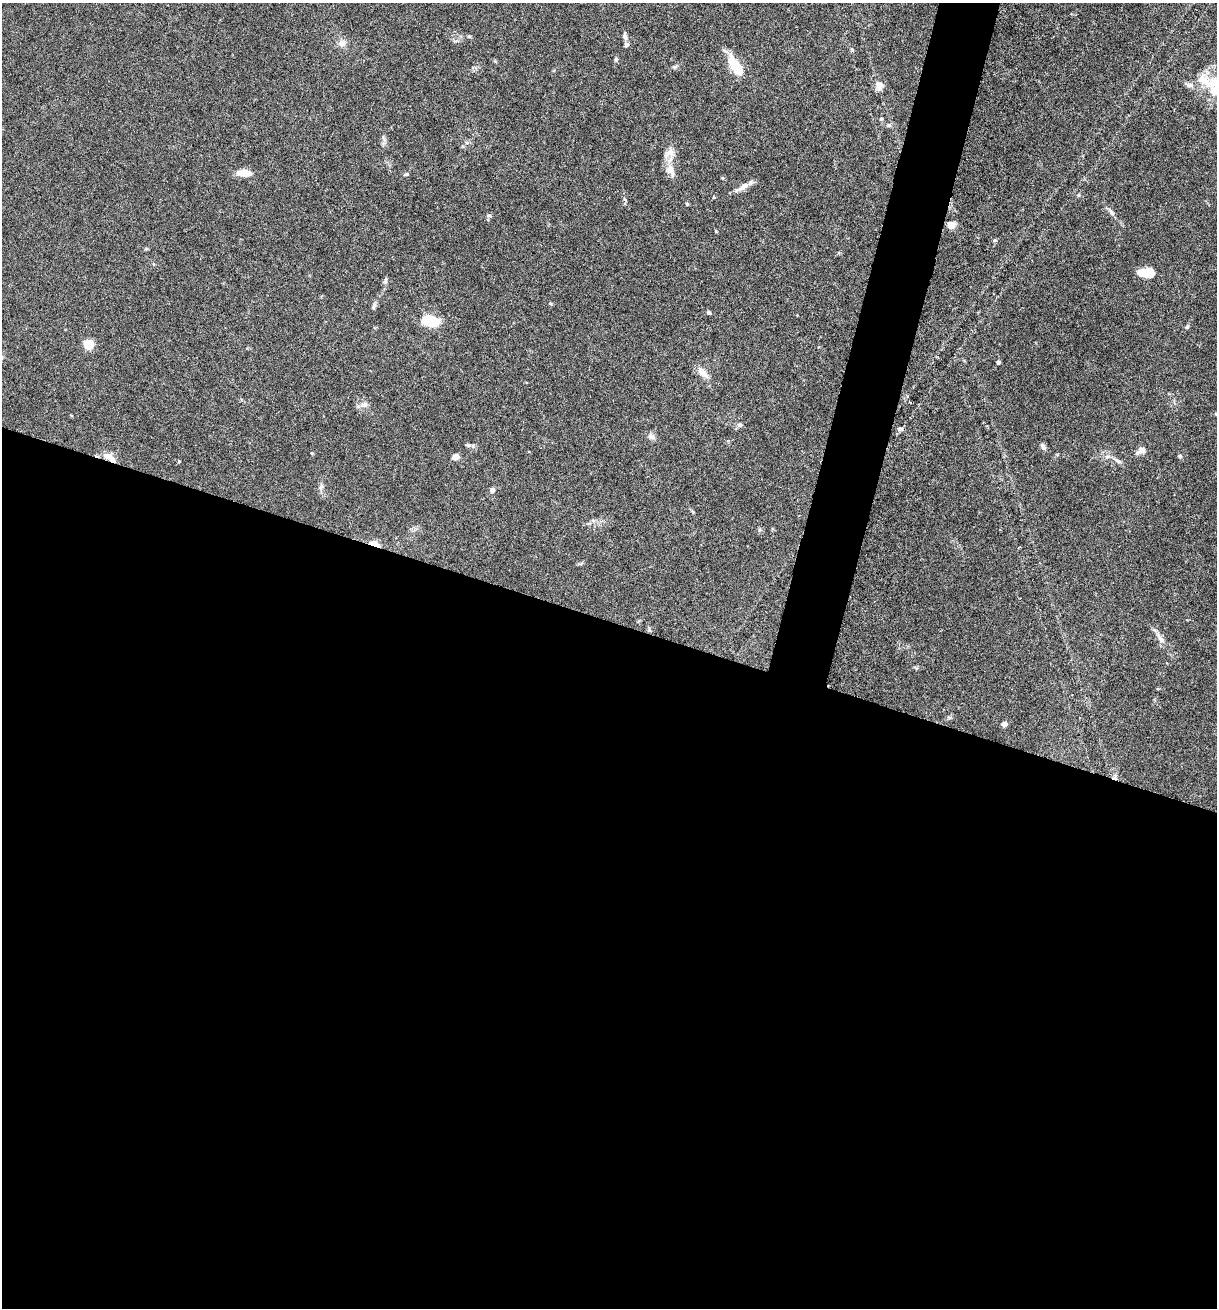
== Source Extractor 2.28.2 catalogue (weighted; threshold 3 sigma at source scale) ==
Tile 14 of 4 x 4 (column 2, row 4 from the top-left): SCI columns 1349-2563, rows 26-1331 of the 5307 x 5252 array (HDU 1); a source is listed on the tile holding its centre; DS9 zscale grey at full resolution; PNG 1219 x 1310 px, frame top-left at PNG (2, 3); no overlay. Shown black and unused: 55% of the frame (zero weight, under 3 of 6 exposures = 3% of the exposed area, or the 3 px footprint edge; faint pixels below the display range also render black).
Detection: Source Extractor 2.28.2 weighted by HDU 2 'WHT'; one run over the whole footprint, this tile lists its part. Background 0.0264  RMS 0.0028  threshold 0.0115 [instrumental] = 3 sigma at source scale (4.09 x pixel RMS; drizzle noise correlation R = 1.36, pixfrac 0.8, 0.05/0.05 arcsec/px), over >= 5 px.
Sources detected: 56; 1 cosmic-ray / hot-pixel residue — not listed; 4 inside a brighter listed object's ellipse — not listed separately; the other 51 listed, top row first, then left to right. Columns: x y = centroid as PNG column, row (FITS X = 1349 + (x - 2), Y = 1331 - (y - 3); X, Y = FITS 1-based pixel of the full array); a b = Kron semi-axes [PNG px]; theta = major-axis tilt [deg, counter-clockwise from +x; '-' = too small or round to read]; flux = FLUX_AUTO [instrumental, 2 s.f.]
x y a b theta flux
625 36 10 6 -80 0.82
342 43 10 8 -40 1.4
852 49 6 4 -45 0.34
675 67 7 4 45 0.45
736 67 21 8 -57 8.9
1204 80 32 15 -40 6.6
879 85 13 9 -86 1.8
889 125 7 5 0 0.56
670 152 14 9 -79 2.2
670 170 19 11 -62 2.6
245 173 15 7 -3 3.2
406 174 6 4 2 0.29
744 186 17 7 34 1.9
1078 195 5 4 - 0.3
713 197 4 3 - 0.17
687 204 5 4 - 0.31
1111 212 14 5 -54 0.88
489 215 7 3 -8 0.35
951 225 7 7 - 2.2
716 231 5 3 - 0.22
995 240 6 4 17 0.31
146 249 5 4 - 0.33
1146 273 18 10 0 4.4
385 281 10 5 72 0.63
550 303 4 4 - 0.31
374 307 12 4 69 0.6
709 312 5 4 - 0.47
430 321 15 8 -9 9.6
1187 327 6 5 - 0.43
88 344 13 11 -50 2.4
998 362 4 4 - 0.54
702 372 17 8 -48 2.2
364 405 10 7 17 1.2
739 425 7 6 - 0.67
900 429 6 6 - 0.81
651 436 9 8 - 1.1
468 445 6 5 - 0.44
1043 446 8 6 -61 0.69
1141 451 14 8 29 1.4
107 456 14 9 -23 2.3
1180 456 6 4 -15 0.43
455 457 7 5 17 1.6
1118 461 11 5 -37 0.84
179 462 4 3 - 0.3
321 486 10 4 57 0.58
492 490 7 6 - 0.76
374 544 16 6 -18 1.8
649 630 8 3 -85 0.36
1160 639 15 6 -60 1.4
949 717 6 4 -19 0.35
1004 724 5 4 - 1.6
Overlapping masked pixels (flux is a lower limit): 2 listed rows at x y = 107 456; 374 544
Unlisted compact peaks at least as high as the median listed source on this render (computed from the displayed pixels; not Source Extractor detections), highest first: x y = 616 59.